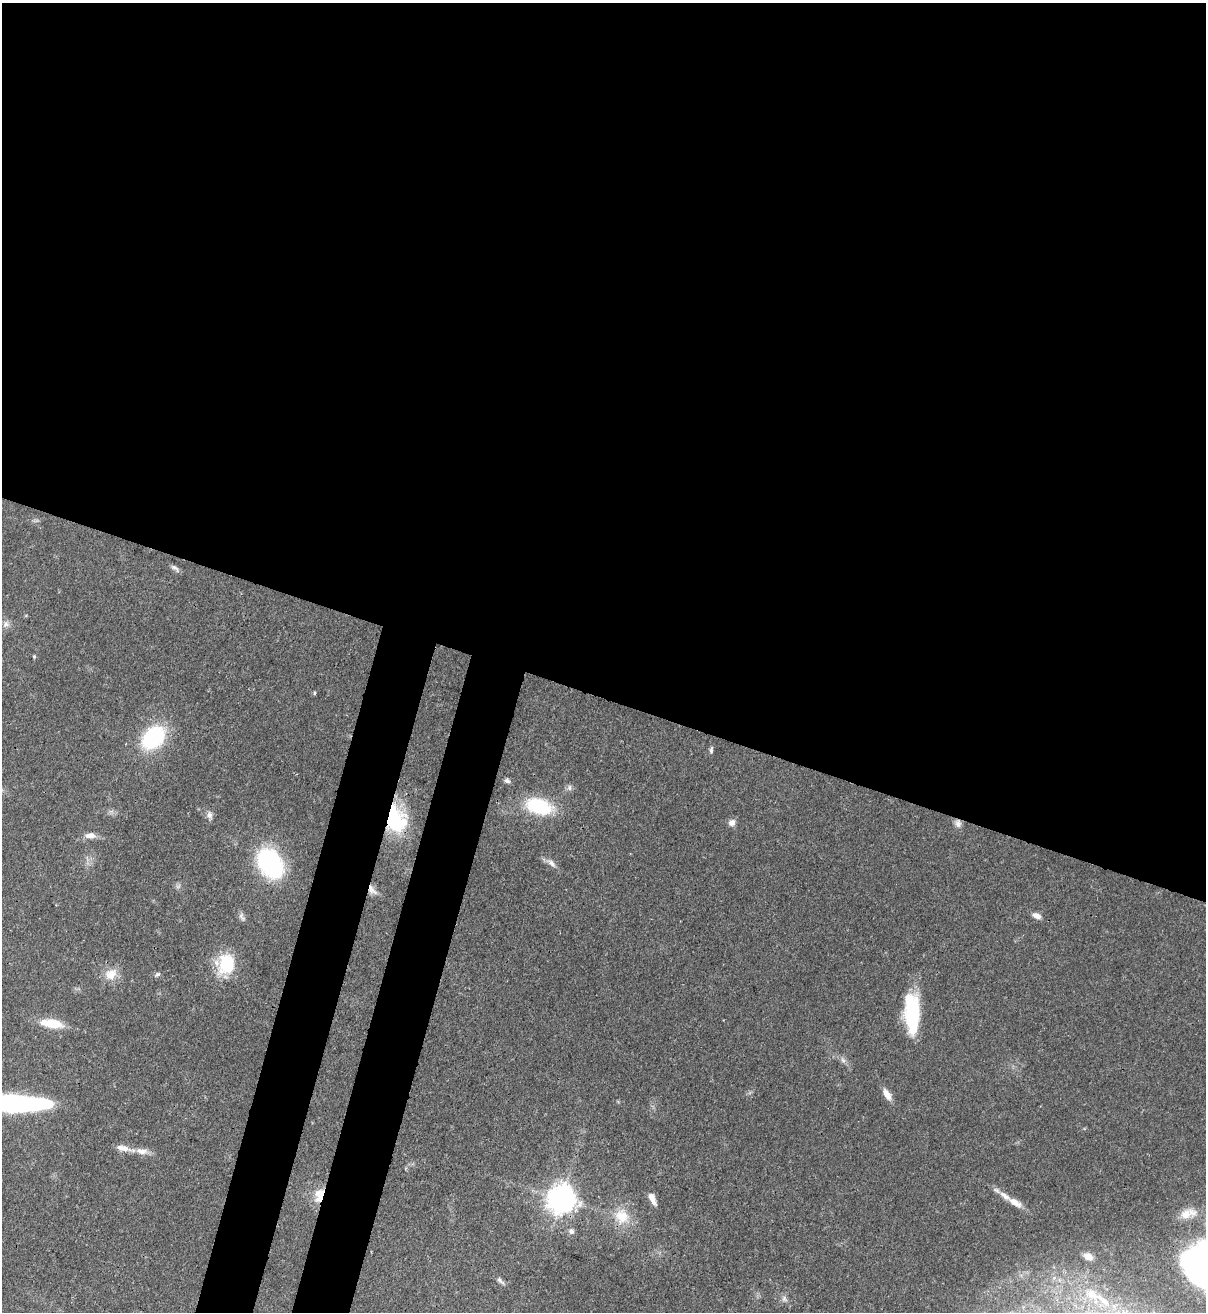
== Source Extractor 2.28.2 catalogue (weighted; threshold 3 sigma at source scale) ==
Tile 3 of 4 x 4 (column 3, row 1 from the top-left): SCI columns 2753-3956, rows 3962-5271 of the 5378 x 5302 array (HDU 1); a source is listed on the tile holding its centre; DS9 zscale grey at full resolution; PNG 1208 x 1314 px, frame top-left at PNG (2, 3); no overlay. Shown black and unused: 58% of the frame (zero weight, under 3 of 4 exposures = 7% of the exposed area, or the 3 px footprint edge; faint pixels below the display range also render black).
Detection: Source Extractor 2.28.2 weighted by HDU 2 'WHT'; one run over the whole footprint, this tile lists its part. Background 0.0932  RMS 0.0041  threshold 0.0185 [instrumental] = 3 sigma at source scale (4.5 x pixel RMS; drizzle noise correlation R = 1.50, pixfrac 1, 0.05/0.05 arcsec/px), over >= 5 px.
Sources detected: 43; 3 inside a brighter listed object's ellipse — not listed separately; the other 40 listed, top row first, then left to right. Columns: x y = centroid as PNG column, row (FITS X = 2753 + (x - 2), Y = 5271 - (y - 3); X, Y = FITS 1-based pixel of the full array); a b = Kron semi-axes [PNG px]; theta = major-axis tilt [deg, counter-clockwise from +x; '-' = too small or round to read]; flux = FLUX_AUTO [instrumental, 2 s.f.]
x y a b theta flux
175 568 13 5 -37 1.4
6 624 10 8 33 1.8
34 657 4 4 - 0.52
314 693 5 3 - 0.55
153 737 17 12 45 58
711 750 10 4 83 0.94
507 781 8 6 -26 1.2
569 788 8 5 84 1.2
539 806 27 15 -16 28
209 815 9 8 - 1.7
394 818 28 19 -71 41
732 823 9 8 - 2.1
958 823 11 8 -75 2.1
90 835 14 7 1 3
270 863 21 15 -57 81
551 863 15 7 -38 2.5
372 890 16 8 -47 2.9
241 916 13 6 -71 1.4
1036 916 12 6 -23 2.5
226 964 24 19 81 18
111 974 17 14 35 6
157 974 7 5 38 0.87
912 1013 40 14 -87 32
52 1023 24 9 -8 11
843 1060 8 6 -45 1.3
887 1094 16 7 -59 3.5
13 1104 61 13 -2 110
123 1148 19 7 -11 3.8
142 1151 19 8 -8 3.7
319 1195 19 11 73 6.5
652 1198 15 6 -66 3.1
562 1199 9 8 - 570
1015 1202 20 8 -32 4.5
1185 1214 16 14 22 6.3
622 1217 22 18 -30 10
571 1231 7 7 - 1.5
1088 1256 10 7 -26 3.2
500 1281 14 5 -43 1.3
1093 1294 30 11 -26 10
784 1298 7 6 - 1.2
Overlapping masked pixels (flux is a lower limit): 5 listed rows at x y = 394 818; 958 823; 372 890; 319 1195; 562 1199
Isophote crosses this tile's border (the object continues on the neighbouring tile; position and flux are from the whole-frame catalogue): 1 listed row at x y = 13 1104